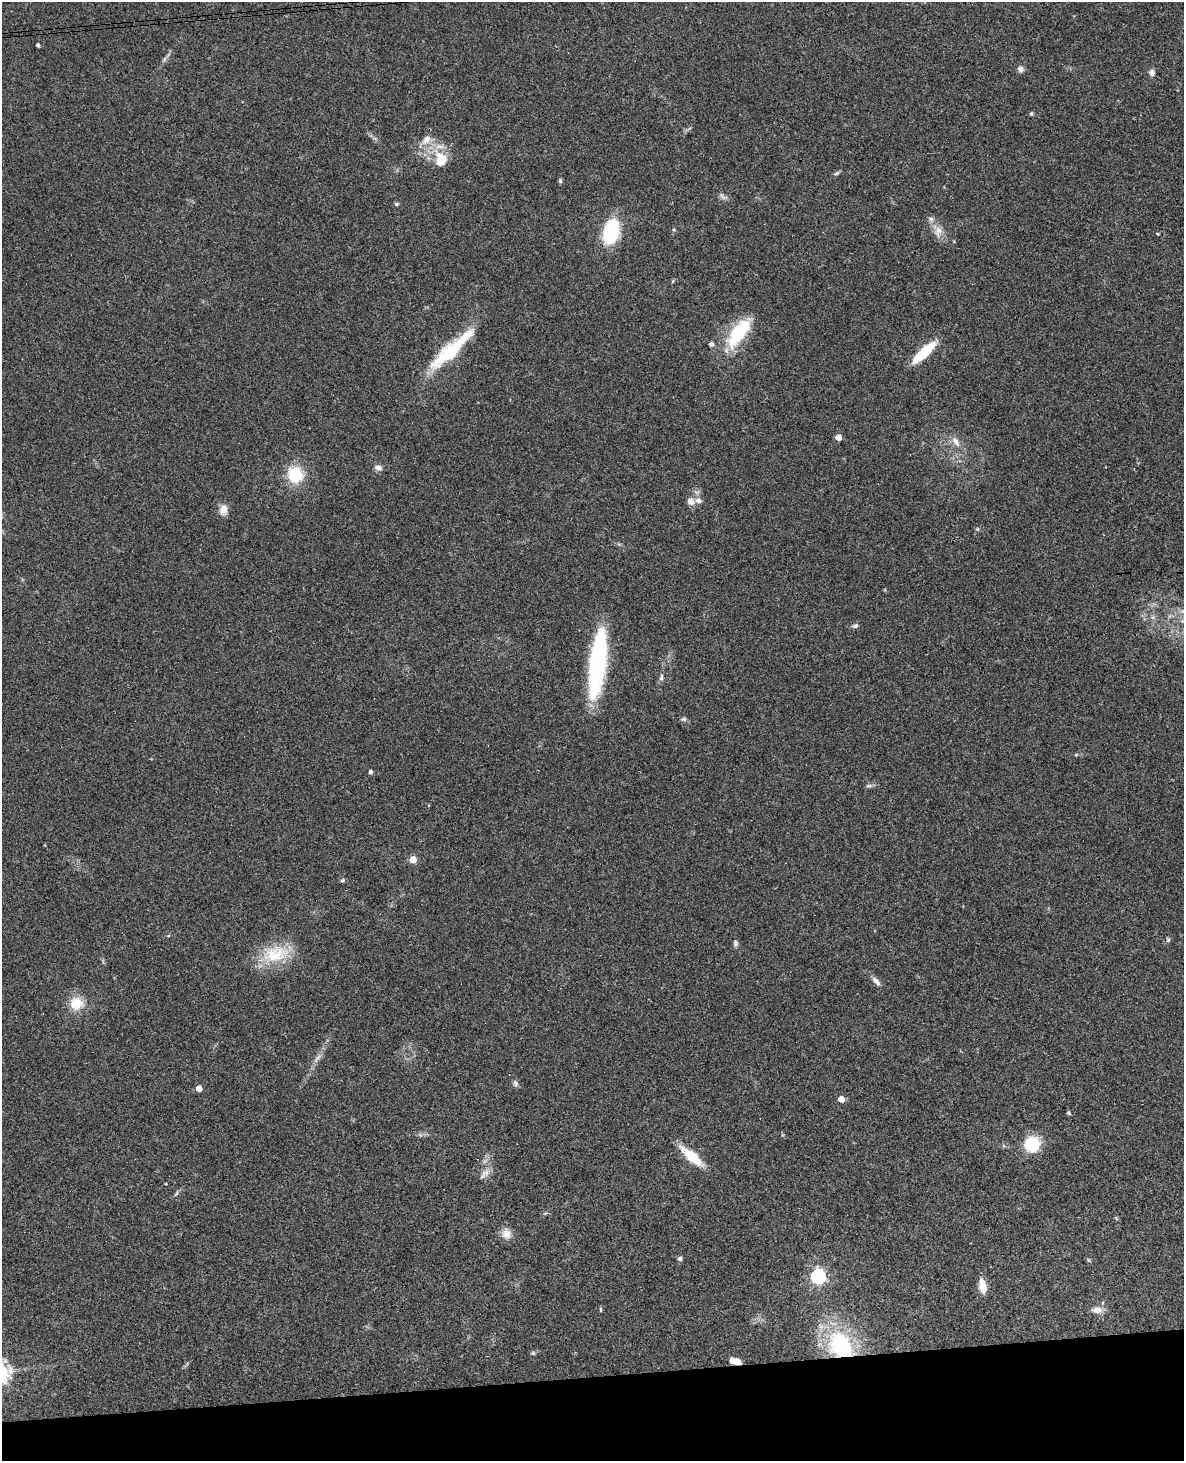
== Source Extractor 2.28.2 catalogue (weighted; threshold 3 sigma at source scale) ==
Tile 10 of 4 x 3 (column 2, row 3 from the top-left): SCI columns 1241-2422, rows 254-1712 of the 4843 x 4777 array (HDU 1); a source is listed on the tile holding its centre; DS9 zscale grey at full resolution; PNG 1186 x 1463 px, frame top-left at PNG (2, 2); no overlay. Shown black and unused: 6% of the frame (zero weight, under 3 of 4 exposures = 6% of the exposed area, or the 3 px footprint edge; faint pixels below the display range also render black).
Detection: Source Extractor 2.28.2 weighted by HDU 2 'WHT'; one run over the whole footprint, this tile lists its part. Background 0.0648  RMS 0.0049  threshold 0.0219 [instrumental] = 3 sigma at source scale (4.5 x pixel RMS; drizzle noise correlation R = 1.50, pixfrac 1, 0.05/0.05 arcsec/px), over >= 5 px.
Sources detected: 64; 1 inside a brighter object's white glare — not listed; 1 inside a brighter listed object's ellipse — not listed separately; the other 62 listed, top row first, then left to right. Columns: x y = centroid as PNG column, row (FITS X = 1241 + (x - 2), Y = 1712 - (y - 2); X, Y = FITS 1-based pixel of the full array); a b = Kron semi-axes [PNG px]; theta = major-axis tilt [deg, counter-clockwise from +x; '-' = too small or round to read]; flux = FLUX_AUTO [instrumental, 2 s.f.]
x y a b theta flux
38 45 4 3 - 1.2
164 59 8 5 69 1.2
1020 69 8 7 - 1.9
1152 72 8 7 - 1.9
1031 113 6 4 68 0.66
426 140 17 11 49 5.5
441 159 23 15 -71 13
836 173 8 5 26 1
560 181 7 5 -70 0.82
722 196 13 4 -49 1.5
396 204 6 5 - 0.75
931 219 8 6 -26 1.5
938 231 16 11 77 4.6
611 232 19 11 75 46
1158 234 4 3 - 0.68
954 241 4 4 - 0.46
738 333 45 18 52 26
711 344 5 5 - 1.8
451 350 60 13 42 34
924 352 27 8 43 20
838 437 5 5 - 5.4
956 441 16 8 -56 4.1
378 468 10 7 -17 2.1
295 475 18 17 - 18
690 501 11 10 - 2.8
223 510 13 10 90 4.2
977 529 5 5 - 0.66
1182 621 7 4 17 0.94
855 626 7 6 - 1.2
597 661 63 17 82 69
661 677 10 5 79 1.5
683 719 9 5 6 1.1
1076 755 6 3 19 0.58
370 772 5 4 - 1.3
869 786 10 4 -4 1.1
413 860 5 5 - 12
343 880 6 5 - 0.88
168 936 6 4 20 0.48
1168 940 7 5 -90 0.87
735 943 9 5 -83 1.4
275 954 41 23 13 21
876 981 14 6 -48 2.4
76 1003 20 19 - 9.8
317 1058 17 5 53 2.8
515 1083 9 6 -75 1.5
199 1088 4 4 - 6.1
841 1099 5 4 - 6
1069 1113 6 4 -23 0.65
1032 1144 13 13 - 22
692 1156 23 8 -41 18
486 1173 15 8 23 3.2
166 1184 3 2 - 0.59
176 1193 10 4 59 0.93
506 1233 15 12 -71 4.5
680 1258 6 5 - 1.2
818 1276 6 6 - 120
982 1286 15 7 -80 7.4
601 1310 6 3 -89 0.56
1097 1310 13 8 1 4.1
841 1345 31 24 -48 51
533 1353 6 4 -44 0.66
735 1361 11 6 -16 4.6
Overlapping masked pixels (flux is a lower limit): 2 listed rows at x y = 841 1345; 735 1361